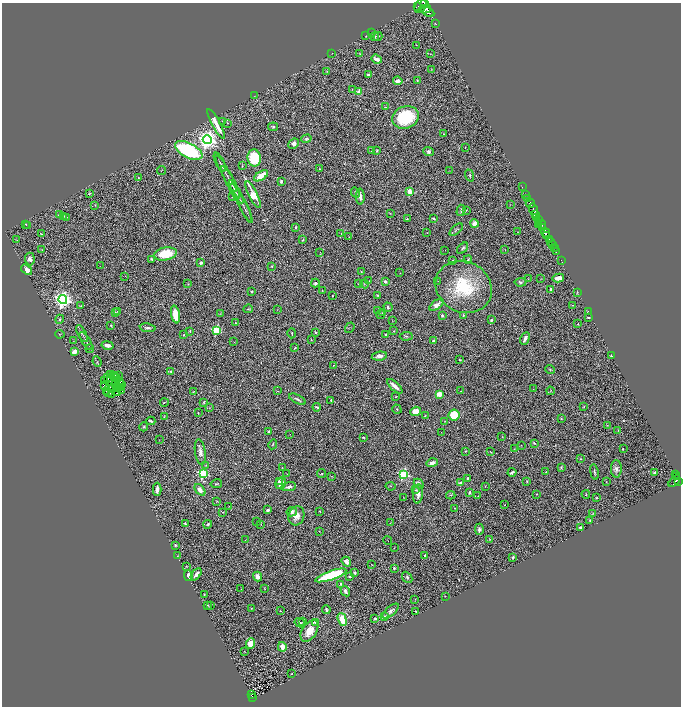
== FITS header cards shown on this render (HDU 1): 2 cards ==
NAXIS1  =                 1357
NAXIS2  =                 1408

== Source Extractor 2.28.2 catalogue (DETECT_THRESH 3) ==
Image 1357 x 1408 px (HDU 1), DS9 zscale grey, zoomed out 1/2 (1 PNG px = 2 x 2 image px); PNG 683 x 708 px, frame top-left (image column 1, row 1407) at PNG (2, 3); each listed source drawn as its Kron ellipse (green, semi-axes under 4 px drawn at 4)
Background 1.23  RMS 0.052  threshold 0.156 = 3 sigma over >= 5 px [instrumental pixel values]
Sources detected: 415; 60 cannot appear on this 1/2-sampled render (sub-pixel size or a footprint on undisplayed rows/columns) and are neither listed nor drawn; the other 355 listed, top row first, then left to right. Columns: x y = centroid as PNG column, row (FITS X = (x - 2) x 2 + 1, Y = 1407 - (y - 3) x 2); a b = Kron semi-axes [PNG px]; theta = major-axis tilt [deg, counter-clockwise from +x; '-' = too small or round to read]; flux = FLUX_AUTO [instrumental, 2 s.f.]
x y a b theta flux
424 4 4 3 - 1800
418 6 2 1 - 330
421 6 7 5 59 3800
425 9 6 3 15 2300
428 12 7 4 -29 2600
435 23 2 2 - 6.4
372 32 3 2 - 5.5
366 36 3 2 - 4.1
375 37 4 4 - 22
378 37 4 3 - 13
416 45 2 1 - 2.5
332 53 2 2 - 4.2
360 54 3 2 - 8.7
430 54 3 3 - 5
376 59 5 3 - 58
431 69 2 2 - 4.2
326 71 3 3 - 5.4
369 75 3 3 - 19
417 80 2 2 - 4.3
398 81 5 3 - 80
352 89 2 1 - 4.7
359 92 3 2 - 100
254 96 3 2 - 3.7
385 107 3 2 - 5.6
406 117 14 11 18 660
222 121 2 2 - 5.4
227 123 2 2 - 6.6
216 124 17 3 -62 320
273 127 5 3 - 19
443 134 3 2 - 5.8
306 139 5 4 - 22
207 140 4 4 - 7100
294 144 5 4 - 48
465 147 2 1 - 3.8
189 150 15 7 -28 1400
371 151 3 2 - 5.7
377 151 4 3 - 11
428 151 5 4 - 35
254 158 8 6 -83 490
220 162 10 2 -63 13
242 166 2 2 - 4.7
319 169 2 2 - 6.7
161 170 5 2 - 5.8
450 171 2 2 - 2.6
226 174 20 2 -62 35
470 175 6 3 -70 14
261 176 8 3 32 170
138 178 2 2 - 7.8
281 181 3 3 - 21
230 182 18 2 -62 43
522 187 2 1 - 25
410 191 3 2 - 280
90 193 3 3 - 8.7
355 193 5 3 - 23
237 194 11 2 -58 24
526 194 2 1 - 59
253 195 15 4 -64 430
233 196 3 2 - 8.1
360 197 8 3 -87 53
528 198 4 1 - 86
241 201 24 2 -63 36
530 203 5 2 - 1400
95 205 3 3 - 7.8
510 205 2 2 - 3.6
245 209 13 2 -67 20
533 209 6 2 -59 1900
461 210 6 3 76 18
466 210 3 2 - 7.8
390 213 3 2 - 3.9
535 214 4 2 - 640
60 215 4 3 - 18
64 216 2 2 - 6.7
67 217 3 2 - 3.3
536 217 4 2 - 470
407 218 3 3 - 8.7
433 218 3 2 - 15
539 219 4 2 - 380
474 223 4 4 - 71
26 224 3 3 - 8.9
538 224 2 1 - 91
542 224 4 2 - 470
28 225 2 2 - 3.2
295 227 4 3 - 13
543 228 4 3 - 840
456 230 8 3 41 18
518 232 3 2 - 3.3
341 233 2 2 - 3
427 233 2 1 - 5.1
546 233 5 2 - 2100
41 234 2 1 - 39
547 236 3 1 - 630
349 237 2 2 - 3.7
549 239 2 2 - 690
16 240 3 2 - 3.1
303 240 3 2 - 11
551 242 4 2 - 900
552 244 2 2 - 420
463 248 6 3 45 23
554 248 3 2 - 350
505 249 2 1 - 2.6
42 250 3 2 - 6.7
445 250 2 1 - 3.6
556 252 2 1 - 260
320 253 3 1 - 5.4
165 254 11 6 11 320
30 259 6 5 - 37
152 259 3 2 - 13
468 260 4 2 - 11
561 260 3 1 - 47
453 261 3 3 - 22
201 263 3 2 - 23
100 266 2 2 - 3.1
272 266 3 2 - 8.9
27 270 6 4 -36 65
361 272 4 3 - 12
400 273 2 2 - 4.2
125 276 2 2 - 2.9
558 278 6 3 11 85
528 279 3 2 - 4.5
541 279 2 1 - 2.9
369 281 2 1 - 3.7
438 281 2 1 - 9.1
385 282 3 3 - 30
520 282 6 4 5 21
315 283 4 3 - 25
188 284 3 3 - 8.2
358 284 4 3 - 9.4
364 284 4 3 - 11
464 287 29 25 -27 730
551 289 4 2 - 22
322 290 2 1 - 3.5
251 291 2 2 - 12
577 292 4 2 - 5
332 295 3 2 - 6.8
377 295 4 3 - 9.9
63 299 4 4 - 5600
437 305 8 4 39 67
573 305 3 2 - 4.9
81 306 2 2 - 4
388 307 4 3 - 17
248 309 5 2 - 8.7
277 309 3 2 - 3.4
378 310 3 2 - 5
116 312 3 3 - 7.3
117 312 2 1 - 2.9
588 312 2 2 - 9.9
220 313 3 3 - 6.6
382 313 4 2 - 5.9
175 314 9 4 -78 200
381 314 4 2 - 4.8
463 315 3 3 - 12
442 316 4 3 - 19
588 317 3 2 - 12
60 319 5 4 - 18
491 320 2 2 - 18
392 321 3 2 - 3.2
236 323 3 3 - 7.5
578 324 2 2 - 13
111 325 3 2 - 9.4
148 328 8 3 -7 25
350 328 5 1 - 3.7
216 330 3 3 - 880
190 331 3 2 - 8.3
394 331 3 2 - 4.8
316 332 3 2 - 11
82 333 9 2 -62 16
292 333 5 2 - 7.4
60 334 4 3 - 7.6
386 334 2 2 - 14
183 335 2 2 - 4.9
406 336 6 3 2 14
525 338 6 3 63 39
311 340 3 2 - 5
433 340 4 3 - 17
73 341 3 2 - 3.8
86 341 10 2 -58 18
234 342 2 1 - 2.8
107 345 6 3 -12 49
295 348 3 2 - 11
90 349 4 2 - 7.2
74 352 4 3 - 120
379 356 8 4 8 54
611 356 3 2 - 8.3
459 360 3 2 - 7.6
97 362 5 2 - 9.7
333 365 2 1 - 2.4
550 370 5 3 - 11
171 372 3 2 - 10
110 374 2 1 - 1.9
113 375 2 1 - 5.4
118 376 2 1 - 10
108 377 3 1 - 4
116 377 2 1 - 4.2
114 378 2 2 - 0.51
105 381 2 2 - 8.7
120 381 2 1 - 4.6
115 383 3 2 - 4.8
105 385 2 1 - 2.1
121 385 2 1 - 4.6
395 386 10 3 -43 73
109 387 3 1 - 1.6
117 387 4 1 - 9.8
121 388 2 2 - 5.6
113 389 4 1 - 1.9
533 389 2 2 - 3
122 391 3 1 - 17
278 391 3 2 - 5.9
461 391 2 1 - 3.1
550 391 4 2 - 7.2
107 392 2 1 - 16
193 392 3 1 - 6
108 393 2 1 - 2.4
117 393 2 1 - 2
112 394 3 1 - 5.4
439 394 4 3 - 130
396 397 3 2 - 5.9
297 399 9 3 -27 26
331 400 2 2 - 6.2
164 402 4 2 - 9.5
204 403 3 3 - 7.5
317 407 4 2 - 14
584 407 4 3 - 13
209 408 3 3 - 5.6
397 409 5 4 - 11
416 411 5 4 - 110
198 413 2 1 - 5.6
454 415 5 5 - 260
164 416 4 2 - 5.2
425 416 3 2 - 6.8
561 419 3 2 - 9.1
151 421 4 2 - 20
445 421 2 2 - 5.1
607 425 2 2 - 3.8
144 427 5 3 - 13
618 430 3 2 - 4.1
269 431 4 2 - 12
441 433 2 1 - 2.8
290 434 2 1 - 2.7
363 437 3 1 - 8.4
502 437 4 2 - 4.4
159 440 2 1 - 2.4
534 443 3 2 - 11
273 444 5 2 - 7.9
521 445 2 2 - 3.3
514 449 2 2 - 4.3
623 449 3 2 - 12
466 451 3 3 - 6.8
200 452 13 5 -81 66
491 452 4 2 - 5.9
580 459 3 3 - 7.3
432 463 6 3 17 42
206 465 3 2 - 7.1
282 467 2 1 - 3.6
561 467 3 3 - 13
616 469 9 5 89 41
512 472 4 2 - 22
546 472 2 2 - 4.4
594 472 7 2 -80 16
655 472 3 3 - 18
203 473 4 3 - 1100
322 473 4 2 - 8.3
287 474 3 2 - 4.5
403 474 4 3 - 1300
675 474 3 2 - 230
332 476 3 3 - 7.3
676 477 3 2 - 360
468 478 2 2 - 16
279 481 2 2 - 15
674 481 7 3 47 640
678 481 2 2 - 460
527 482 3 2 - 7.4
606 482 2 2 - 3.9
281 483 6 5 - 82
461 483 4 3 - 33
216 484 6 3 11 13
419 484 6 3 -45 41
390 486 5 1 - 4.1
485 486 2 2 - 4.6
289 487 7 3 11 37
157 489 6 3 89 43
200 490 6 4 -50 93
416 490 3 3 - 15
469 493 3 3 - 19
418 494 9 5 87 64
536 494 2 2 - 5.2
586 494 4 3 - 9
451 495 4 3 - 7.8
478 496 2 1 - 3.1
404 498 2 1 - 2.8
596 498 3 2 - 5.4
217 501 4 2 - 7.7
504 505 3 2 - 7.2
229 507 2 2 - 2.5
455 508 2 1 - 4.5
268 510 3 3 - 31
320 511 2 2 - 7.7
223 512 4 2 - 6.4
292 512 5 4 - 40
593 514 4 2 - 7.3
296 516 10 8 72 82
590 520 4 3 - 7.8
256 522 2 1 - 2.2
390 523 4 2 - 4.6
185 524 3 2 - 21
208 524 4 3 - 13
261 524 2 2 - 5.9
580 528 3 3 - 27
479 529 6 4 -89 34
319 531 2 1 - 3.2
246 539 2 1 - 2.5
490 539 4 3 - 8.1
387 540 5 1 - 2.6
175 545 2 2 - 17
394 548 4 1 - 3.6
425 555 3 2 - 9.6
178 556 3 2 - 4.6
513 557 3 2 - 18
346 562 5 4 - 69
372 565 3 2 - 4.5
186 566 2 2 - 5.3
394 568 3 3 - 13
354 573 3 3 - 24
196 574 7 3 51 52
331 575 16 4 19 800
188 576 5 4 - 49
349 576 3 2 - 10
257 577 5 4 - 81
407 577 6 4 -48 18
341 584 3 3 - 13
241 589 3 2 - 4
265 589 4 2 - 6.7
345 591 5 3 - 37
204 595 3 2 - 8.8
445 596 2 2 - 4.8
415 599 4 1 - 4.4
207 605 4 2 - 9.7
210 606 3 1 - 6.4
251 608 2 2 - 5.2
326 610 4 3 - 21
280 611 3 2 - 4.6
390 611 10 4 40 42
416 611 2 2 - 12
385 616 4 3 - 14
375 618 4 3 - 19
342 620 7 4 -74 210
303 622 2 2 - 14
315 622 2 2 - 150
300 623 5 3 - 14
309 631 12 7 57 160
250 643 5 4 - 110
282 647 5 3 - 96
244 651 2 1 - 4.4
292 674 2 2 - 4.3
251 694 2 1 - 4.8
253 697 3 2 - 65
At the frame edge (FLAGS 8, measured only in part): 1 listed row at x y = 424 4
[60 sub-pixel or undisplayed-footprint detections neither listed nor drawn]